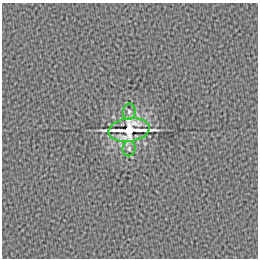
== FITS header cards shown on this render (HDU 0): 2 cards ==
NAXIS1  =                  256 /
NAXIS2  =                  256 /

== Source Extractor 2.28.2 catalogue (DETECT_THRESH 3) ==
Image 256 x 256 px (HDU 0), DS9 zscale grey, 1 PNG px = 1 image px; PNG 260 x 260 px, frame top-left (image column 1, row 256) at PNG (2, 3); each listed source drawn as its Kron ellipse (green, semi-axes under 4 px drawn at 4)
Background 2.66e-05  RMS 0.0015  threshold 0.00451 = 3 sigma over >= 5 px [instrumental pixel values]
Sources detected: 3; all 3 listed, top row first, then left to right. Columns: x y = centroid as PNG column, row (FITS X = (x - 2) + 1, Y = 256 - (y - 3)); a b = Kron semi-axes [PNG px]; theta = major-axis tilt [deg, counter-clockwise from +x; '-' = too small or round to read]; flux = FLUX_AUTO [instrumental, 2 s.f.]
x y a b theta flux
129 112 8 6 84 0.37
129 130 20 12 8 12
129 149 8 6 80 0.34